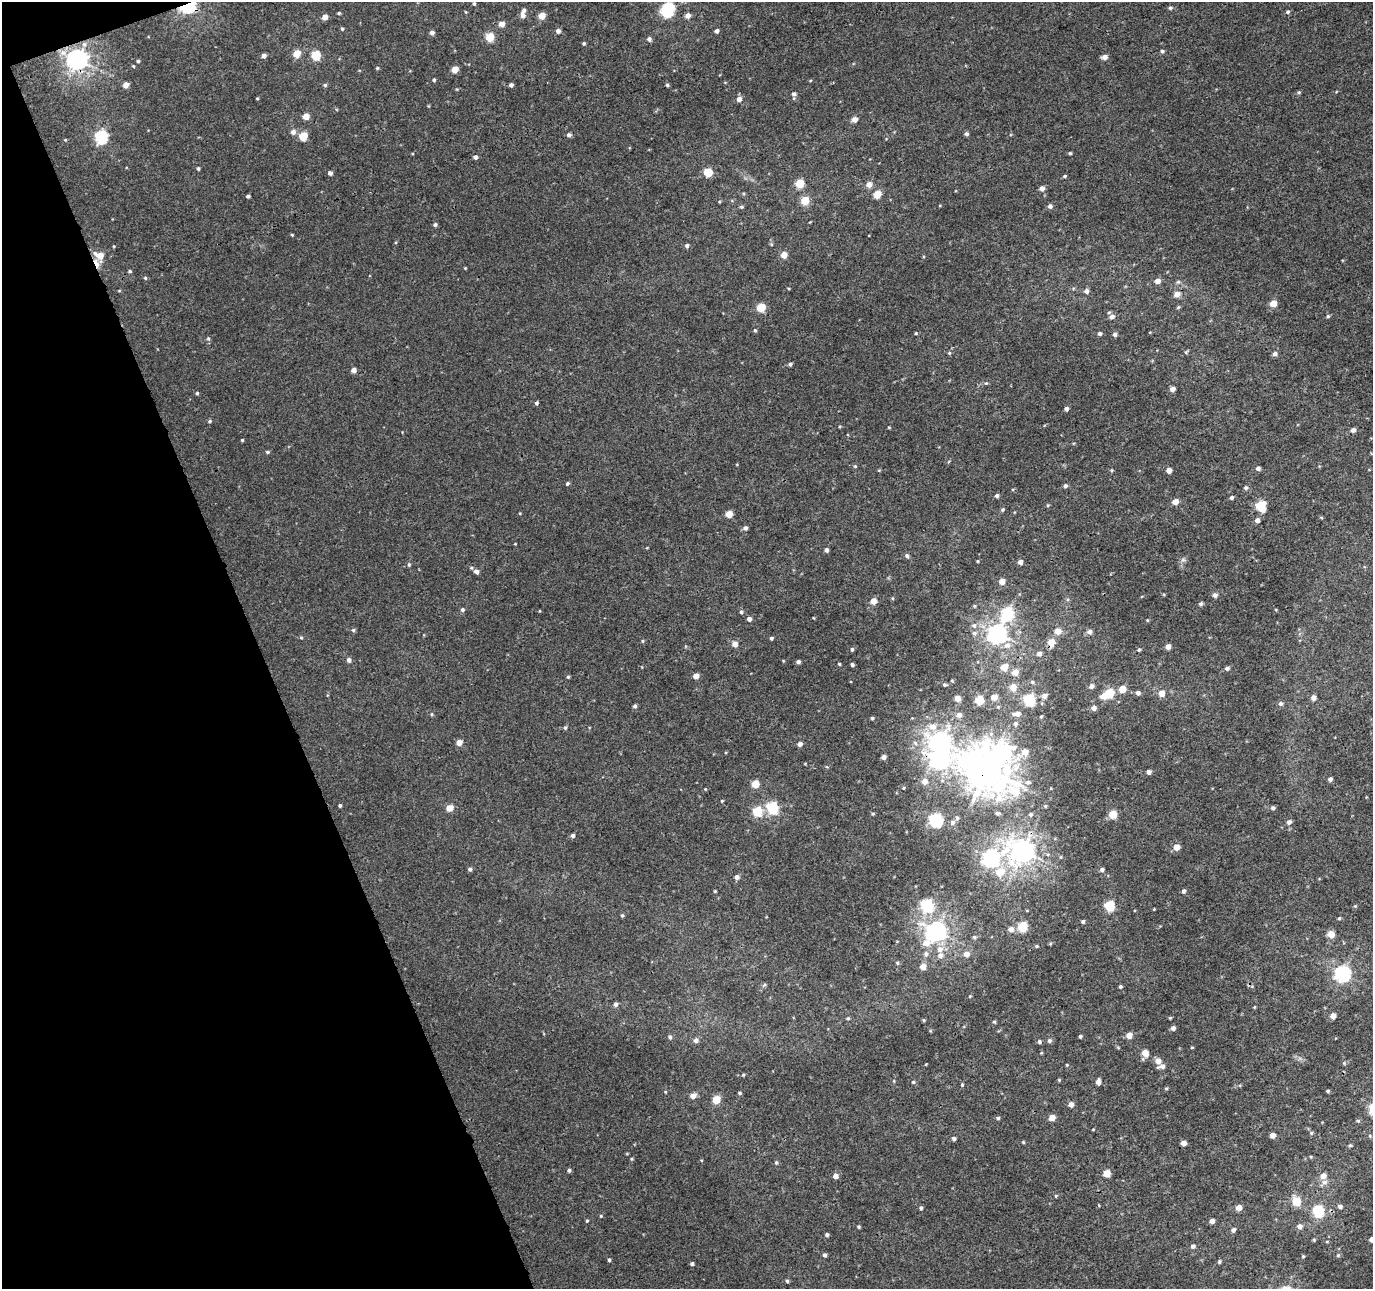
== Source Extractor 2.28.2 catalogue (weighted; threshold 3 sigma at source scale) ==
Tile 5 of 4 x 4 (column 1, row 2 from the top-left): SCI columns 55-1425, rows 2709-3995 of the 5660 x 5457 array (HDU 1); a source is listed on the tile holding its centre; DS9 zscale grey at full resolution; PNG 1375 x 1291 px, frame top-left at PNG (2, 2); no overlay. Shown black and unused: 19% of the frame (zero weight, under 3 of 4 exposures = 5% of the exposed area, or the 3 px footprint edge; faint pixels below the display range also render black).
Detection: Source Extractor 2.28.2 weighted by HDU 2 'WHT'; one run over the whole footprint, this tile lists its part. Background 0.00192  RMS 0.0036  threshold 0.0161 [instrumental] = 3 sigma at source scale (4.5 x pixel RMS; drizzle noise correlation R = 1.50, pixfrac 1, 0.0396/0.0396 arcsec/px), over >= 5 px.
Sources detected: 308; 1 too faint to see at this stretch — not listed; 4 inside a brighter listed object's ellipse — not listed separately; the other 303 listed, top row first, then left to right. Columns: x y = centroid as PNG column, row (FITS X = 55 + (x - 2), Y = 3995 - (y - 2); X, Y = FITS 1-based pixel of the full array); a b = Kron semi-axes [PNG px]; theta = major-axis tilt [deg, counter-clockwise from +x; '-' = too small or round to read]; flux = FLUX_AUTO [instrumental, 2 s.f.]
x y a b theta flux
474 3 5 4 - 0.53
188 6 6 5 - 98
1170 8 4 4 - 0.56
668 10 9 6 70 46
466 12 5 3 - 0.29
1288 12 5 4 - 0.58
339 13 4 4 - 0.47
523 15 9 6 -82 1.5
688 15 5 5 - 1.9
542 16 5 5 - 4.8
325 17 4 4 - 2.8
501 24 5 5 - 2.5
342 29 4 4 - 0.53
558 31 5 5 - 1.1
716 31 5 4 - 0.94
432 33 5 4 - 1.4
490 37 5 5 - 11
649 39 5 5 - 1
584 43 4 4 - 0.49
1162 51 5 4 - 0.65
296 54 5 5 - 7.2
316 55 5 5 - 15
264 56 4 4 - 1.7
1104 57 6 5 - 1.8
78 60 7 7 - 220
138 61 3 3 - 0.49
133 66 4 4 - 0.32
377 68 4 4 - 0.42
455 69 5 4 - 4.3
434 80 4 3 - 0.57
125 85 5 4 - 2.4
325 85 5 5 - 0.53
511 85 4 4 - 0.88
667 85 4 4 - 0.54
1298 92 6 4 20 0.5
794 94 6 5 - 0.75
257 98 4 3 - 0.29
739 99 5 5 - 1.9
306 116 5 5 - 4.2
854 119 5 5 - 2.1
293 132 6 6 - 1.5
966 134 5 5 - 0.68
569 135 5 5 - 0.88
303 136 5 5 - 11
101 137 6 6 - 43
65 140 4 4 - 0.34
1070 153 4 3 - 0.4
475 157 5 5 - 1
198 168 4 3 - 0.51
708 172 5 5 - 13
330 173 4 4 - 1.1
1065 176 5 4 - 0.48
799 183 5 5 - 11
869 184 6 5 - 2.4
1042 188 5 5 - 1.5
877 194 5 5 - 6.7
248 196 4 3 - 0.65
805 200 5 5 - 8.8
1050 206 5 5 - 1.1
741 207 6 4 -18 0.47
435 225 4 4 - 0.77
292 235 4 4 - 0.32
687 246 5 4 - 0.81
784 255 5 5 - 3.7
100 256 11 8 -31 5
97 264 12 5 -68 3.3
465 268 3 3 - 0.27
130 271 4 3 - 0.57
145 278 5 4 - 0.47
1157 281 5 5 - 2.1
119 291 5 3 - 0.29
1086 291 5 5 - 1.3
1177 294 7 6 - 2
1273 303 5 5 - 5.8
761 307 5 5 - 11
1178 307 5 4 - 0.43
1328 316 5 5 - 0.52
1112 317 6 5 - 1.5
755 330 5 4 - 0.46
916 333 4 3 - 0.34
1099 333 5 4 - 0.75
1115 335 5 5 - 0.82
208 339 6 5 - 0.65
949 353 5 4 - 0.42
1275 354 5 5 - 1.1
790 364 5 4 - 0.66
353 370 5 4 - 1.8
1172 389 4 4 - 1.9
197 393 4 4 - 0.46
536 403 4 4 - 0.66
1066 409 4 4 - 1
209 421 5 4 - 0.51
1353 430 5 5 - 1.2
242 440 3 3 - 0.38
267 452 5 4 - 0.53
855 466 4 4 - 0.38
1258 468 5 4 - 1
1112 470 4 4 - 0.38
1169 470 4 4 - 2.5
567 484 5 4 - 0.56
1065 486 5 5 - 0.78
1246 488 5 5 - 0.68
997 496 4 4 - 0.8
1232 497 5 4 - 0.66
1175 502 5 5 - 3
1259 505 9 6 32 7.1
1002 510 5 4 - 0.46
729 514 5 5 - 5.3
1257 520 5 5 - 1.4
745 528 5 5 - 1
515 544 3 2 - 0.23
826 550 5 4 - 0.99
907 556 6 5 - 0.82
978 561 4 4 - 0.32
1020 562 5 5 - 1.6
409 564 6 4 90 0.52
476 572 7 5 -18 1.3
1002 581 5 5 - 3.5
1215 595 6 5 - 1.1
873 601 5 5 - 3.3
1200 604 6 4 45 0.68
974 606 6 4 -90 0.37
462 610 5 5 - 0.71
741 612 5 4 - 0.56
1007 614 8 6 59 36
749 619 5 4 - 1.3
1147 620 5 3 - 0.29
974 626 7 6 - 1.1
353 630 5 5 - 0.52
1057 631 6 6 - 3.8
1089 632 6 6 - 1.4
974 633 7 6 - 0.97
998 634 7 7 - 180
301 637 4 4 - 0.42
771 638 4 3 - 0.54
643 641 5 3 - 0.34
1051 642 6 6 - 5.4
735 644 5 5 - 2.6
1007 645 9 8 - 2.2
1168 647 4 4 - 2.3
852 649 4 3 - 0.61
1139 650 5 4 - 0.49
1039 654 6 6 - 1.2
349 660 5 5 - 1.3
798 662 4 4 - 0.8
839 664 3 3 - 0.4
852 665 3 3 - 0.73
1004 667 5 5 - 5.2
1227 668 6 5 - 0.9
1015 672 6 6 - 3.5
696 676 4 4 - 2.9
568 677 4 4 - 0.43
1032 682 6 5 - 0.55
944 685 4 4 - 0.54
1091 686 5 5 - 1.3
1013 687 7 7 - 3.4
1122 689 5 5 - 5.2
1109 693 5 5 - 15
1138 693 5 5 - 1.1
1161 693 5 5 - 3.5
1045 696 6 6 - 1.6
1103 696 6 6 - 2.5
994 697 5 5 - 3.8
957 698 5 5 - 3.3
1313 698 5 5 - 1.9
979 700 5 5 - 13
1029 700 6 5 - 36
1281 704 6 5 - 0.97
635 706 5 4 - 0.72
1094 708 5 5 - 1.5
432 714 5 3 - 0.38
1017 714 11 6 2 1.9
959 715 6 6 - 1.7
1041 717 4 4 - 0.37
872 718 4 4 - 0.52
1015 723 7 6 - 1.1
933 727 9 9 - 3.2
565 728 5 4 - 0.56
459 742 5 4 - 3.1
941 742 9 7 -23 220
800 744 5 5 - 1.3
1003 752 15 10 -35 93
1025 752 7 7 - 3.3
883 757 4 4 - 1.5
940 760 13 8 -1 130
987 771 18 11 -40 840
1149 772 5 4 - 1.1
1330 779 5 4 - 0.9
924 781 6 6 - 2.3
1028 782 8 6 8 1.4
755 784 5 5 - 8.2
903 788 4 3 - 0.29
705 789 4 4 - 0.26
722 801 4 3 - 0.31
340 805 4 3 - 0.52
1045 806 5 4 - 0.43
450 808 5 5 - 5.1
773 808 6 6 - 38
1273 808 5 5 - 0.79
757 811 5 5 - 17
998 813 8 5 -7 0.77
873 814 4 4 - 0.41
1030 814 6 6 - 0.7
1113 814 5 5 - 10
957 818 6 5 - 0.72
936 820 6 6 - 64
952 822 6 6 - 1.1
1289 822 6 6 - 1.2
573 835 4 4 - 0.97
1176 847 5 5 - 3.2
1023 851 10 8 -10 300
991 858 7 7 - 120
470 869 5 5 - 0.77
1102 870 5 4 - 0.82
1000 872 8 8 - 5.6
737 877 6 5 - 1
715 891 4 3 - 0.34
1183 891 5 5 - 0.69
927 905 6 6 - 39
1110 906 5 5 - 21
1154 909 3 3 - 0.25
622 915 5 4 - 0.49
1339 918 4 3 - 0.41
1083 921 4 4 - 0.66
1023 927 5 5 - 18
1011 929 7 6 - 1.7
936 932 9 7 35 220
1331 934 5 5 - 5.3
974 937 5 5 - 0.52
1037 946 4 4 - 0.42
940 949 9 9 - 2.6
926 954 8 6 -80 1.2
966 954 6 6 - 2
897 963 5 4 - 0.46
923 967 5 5 - 3.4
1343 974 7 6 - 99
1120 987 4 4 - 0.57
970 996 5 3 - 0.3
616 1004 5 5 - 1.1
1333 1016 5 5 - 2.2
848 1018 4 4 - 0.44
923 1020 5 3 - 0.35
994 1022 5 4 - 0.43
1173 1028 4 4 - 1.2
1129 1035 5 5 - 3.5
1080 1036 4 3 - 0.51
670 1037 6 5 - 0.72
696 1040 5 5 - 1.4
1049 1041 6 5 - 0.75
1039 1042 5 4 - 0.66
1192 1047 4 3 - 0.28
1145 1053 6 5 - 4.2
1158 1061 5 5 - 3
1067 1065 4 3 - 0.32
1162 1066 8 5 9 1.6
743 1075 5 3 - 0.37
1059 1080 5 3 - 0.32
913 1082 5 4 - 0.51
1098 1082 6 4 84 1.6
962 1085 5 4 - 0.42
1166 1088 5 3 - 0.39
1328 1091 4 4 - 0.44
739 1093 5 4 - 0.46
693 1096 5 5 - 2.2
716 1099 5 5 - 7.5
1071 1104 5 5 - 2
998 1118 5 4 - 0.56
1052 1118 5 5 - 3.4
1358 1121 5 4 - 0.47
1272 1135 4 4 - 2.1
954 1139 5 4 - 0.77
1023 1142 4 4 - 0.35
1183 1143 4 4 - 2
1350 1145 5 4 - 0.46
776 1162 5 4 - 0.5
569 1170 5 4 - 0.72
1107 1173 5 5 - 7.4
836 1176 5 5 - 2.1
1323 1176 6 6 - 2.7
1324 1182 9 6 2 1.4
1056 1196 5 3 - 0.31
1296 1201 6 5 - 9.4
1340 1206 6 5 - 0.95
921 1208 4 4 - 0.59
1239 1208 5 5 - 3
1318 1211 6 5 - 32
601 1216 4 4 - 0.34
587 1221 4 3 - 0.43
1212 1221 5 5 - 1.4
1299 1226 6 6 - 1.6
859 1227 4 3 - 0.42
1233 1230 5 5 - 1
827 1235 4 4 - 0.67
1371 1239 5 5 - 1.7
1327 1241 5 3 - 0.3
1193 1246 5 5 - 0.97
825 1255 4 4 - 0.72
1338 1255 5 5 - 0.5
1303 1256 4 4 - 0.4
609 1260 4 3 - 0.54
1219 1262 5 4 - 0.5
692 1264 4 4 - 0.69
787 1281 4 4 - 0.54
Overlapping masked pixels (flux is a lower limit): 7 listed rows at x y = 188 6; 78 60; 100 256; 97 264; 1051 642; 940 760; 987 771
Isophote crosses this tile's border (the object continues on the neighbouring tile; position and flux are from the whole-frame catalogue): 1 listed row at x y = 1371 1239